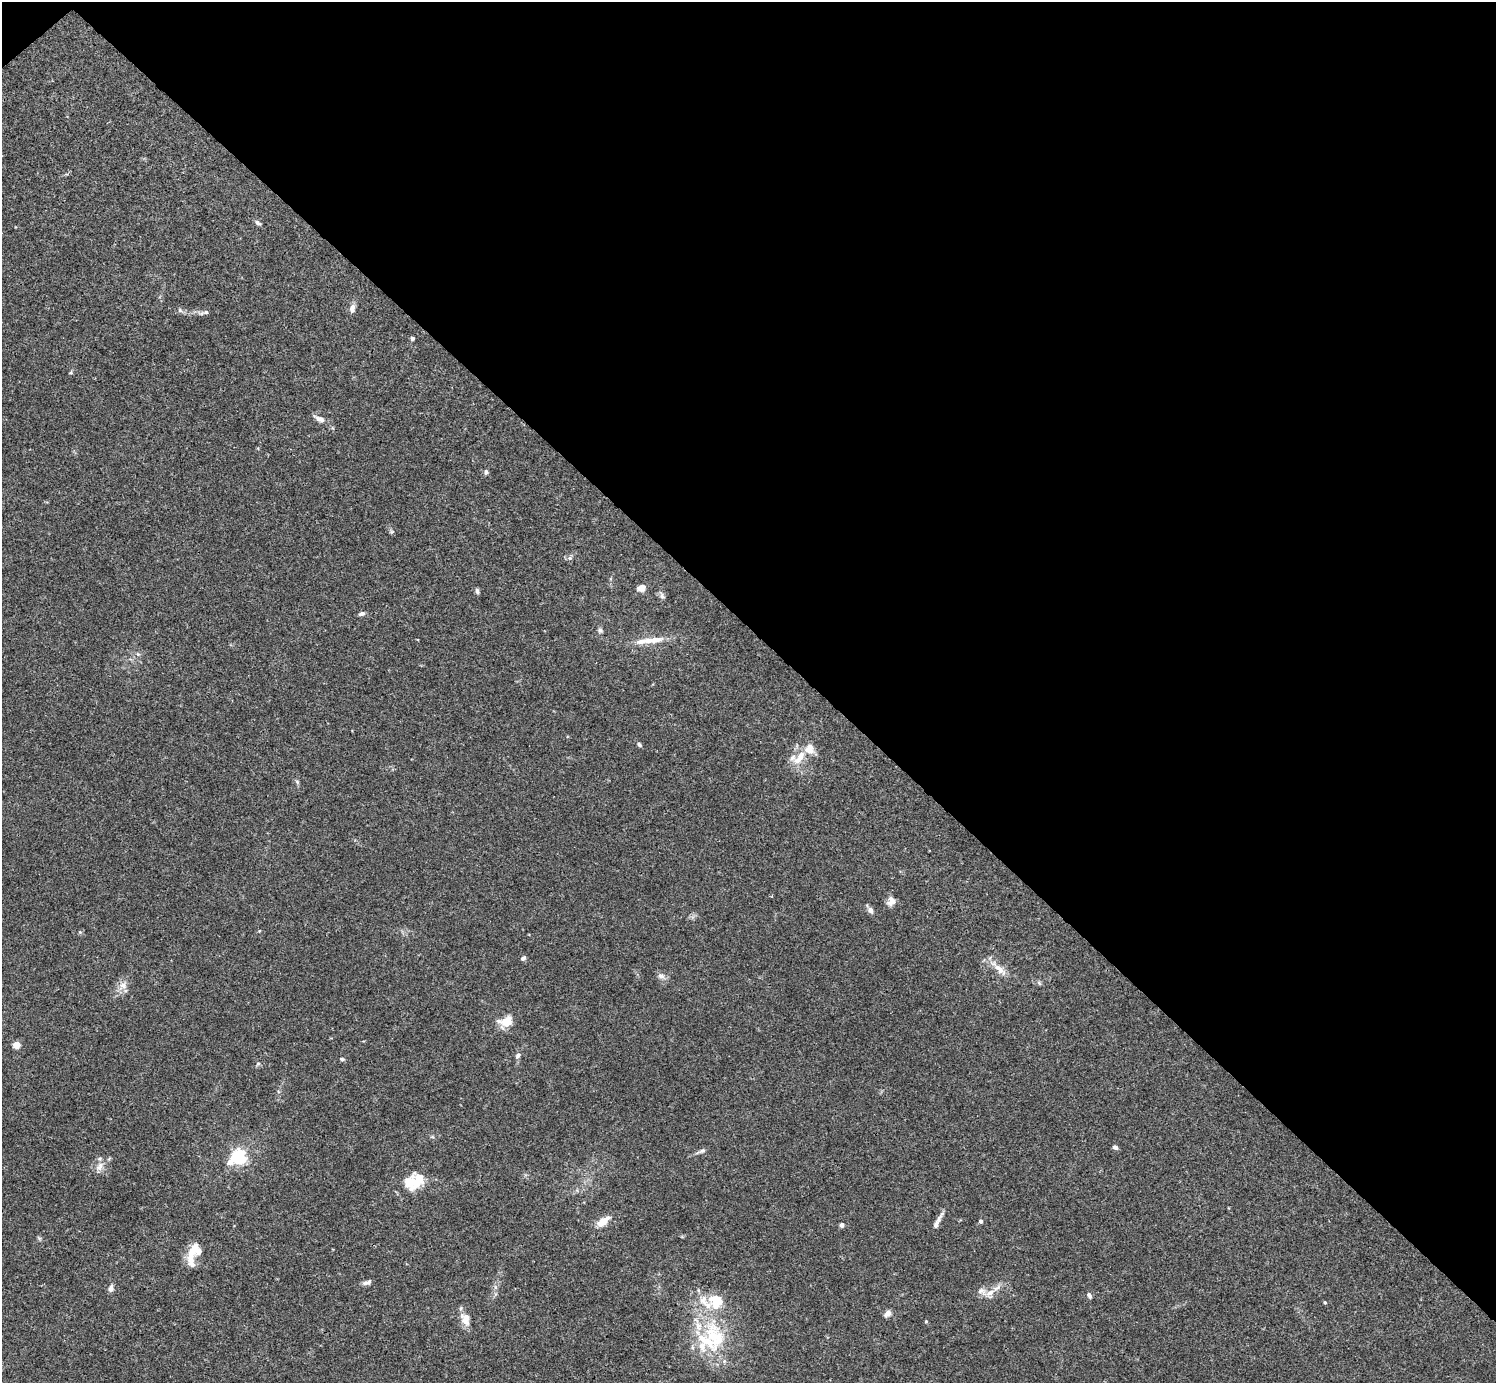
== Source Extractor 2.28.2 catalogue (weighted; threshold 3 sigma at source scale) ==
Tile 3 of 4 x 4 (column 3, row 1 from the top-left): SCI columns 2991-4484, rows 4302-5682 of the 5982 x 5981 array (HDU 1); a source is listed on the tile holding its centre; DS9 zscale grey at full resolution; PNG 1498 x 1385 px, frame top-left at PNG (2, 2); no overlay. Shown black and unused: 46% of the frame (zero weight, under 3 of 4 exposures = <1% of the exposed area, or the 3 px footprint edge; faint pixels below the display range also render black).
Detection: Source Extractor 2.28.2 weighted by HDU 2 'WHT'; one run over the whole footprint, this tile lists its part. Background 0.0164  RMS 0.0022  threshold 0.0098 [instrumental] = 3 sigma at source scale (4.5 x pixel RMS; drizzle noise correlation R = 1.50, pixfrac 1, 0.05/0.05 arcsec/px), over >= 5 px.
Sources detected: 66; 2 inside a brighter object's white glare — not listed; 11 inside a brighter listed object's ellipse — not listed separately; the other 53 listed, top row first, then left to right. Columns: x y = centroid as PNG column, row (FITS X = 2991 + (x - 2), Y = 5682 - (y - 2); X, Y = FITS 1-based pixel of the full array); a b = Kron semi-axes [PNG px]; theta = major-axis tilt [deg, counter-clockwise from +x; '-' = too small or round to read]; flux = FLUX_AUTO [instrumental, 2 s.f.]
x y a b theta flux
258 223 8 5 -32 0.5
352 308 11 6 78 1.1
180 310 6 6 - 0.44
206 312 7 5 -1 0.43
412 338 4 4 - 0.38
71 372 6 4 18 0.29
319 419 17 7 -28 1.3
486 472 6 5 - 0.53
570 558 6 5 - 0.51
642 588 6 5 - 3.1
477 591 7 4 -75 0.52
662 596 10 6 -65 0.64
362 614 8 5 15 0.61
600 630 7 6 - 0.48
656 640 21 8 9 2.4
138 654 5 5 - 0.32
639 745 6 5 - 0.46
800 757 22 9 54 3.2
892 901 10 9 - 1.7
870 910 9 7 -55 0.94
259 931 5 3 - 0.16
80 932 5 5 - 0.27
523 958 5 4 - 0.69
1000 969 23 9 -44 2.4
661 976 9 7 -10 0.88
1039 983 7 4 -46 0.35
123 985 12 10 36 1.6
507 1021 13 9 43 3.7
16 1045 7 6 - 1.7
518 1056 7 6 - 0.59
342 1059 5 4 - 0.38
258 1064 6 5 - 0.36
1115 1147 6 5 - 0.59
701 1151 15 5 25 0.71
238 1157 6 5 - 57
230 1162 7 7 - 1.5
100 1167 14 8 59 1.5
414 1182 22 18 -32 4.5
603 1221 17 8 39 2.7
981 1221 5 4 - 0.57
936 1224 23 5 61 1.4
842 1225 4 4 - 1.1
192 1251 25 9 62 3
367 1282 12 5 19 0.73
495 1287 7 4 -71 0.42
111 1289 7 6 - 1
990 1293 16 8 30 1.9
1089 1295 7 4 -57 0.58
1325 1302 4 4 - 0.25
888 1313 8 5 40 1.3
465 1318 15 11 -71 2.6
926 1321 4 3 - 0.26
706 1341 56 35 70 18